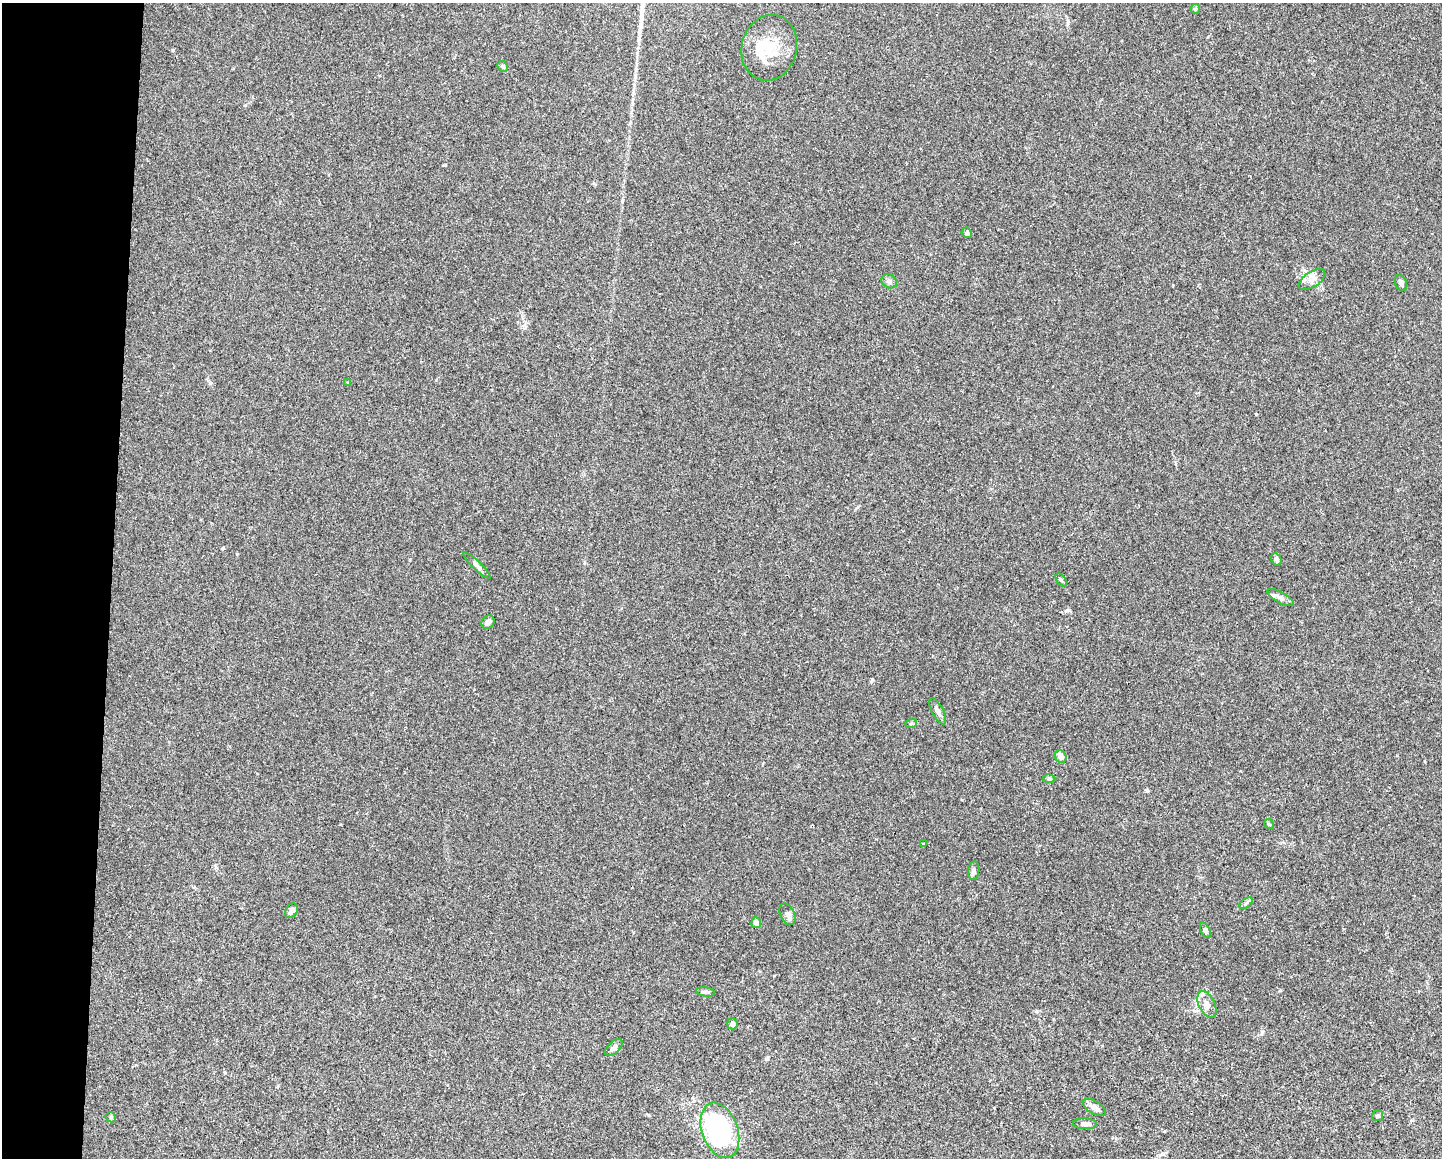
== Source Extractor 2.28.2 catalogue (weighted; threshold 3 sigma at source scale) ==
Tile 4 of 3 x 4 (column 1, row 2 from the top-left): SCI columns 221-1660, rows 2313-3468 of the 4647 x 4626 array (HDU 1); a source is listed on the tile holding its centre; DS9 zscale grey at full resolution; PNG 1444 x 1160 px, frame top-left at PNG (2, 3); each listed source drawn as its Kron ellipse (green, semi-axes under 4 px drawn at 4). Shown black and unused: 8% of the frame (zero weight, under 2 of 3 exposures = <1% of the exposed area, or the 3 px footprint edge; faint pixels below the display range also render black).
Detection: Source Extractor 2.28.2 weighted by HDU 2 'WHT'; one run over the whole footprint, this tile lists its part. Background 0.0671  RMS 0.0056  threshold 0.0253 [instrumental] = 3 sigma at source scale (4.5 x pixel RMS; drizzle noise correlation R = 1.50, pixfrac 1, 0.05/0.05 arcsec/px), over >= 5 px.
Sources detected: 38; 1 inside a brighter object's white glare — neither listed nor drawn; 3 inside a brighter listed object's ellipse — not listed separately; the other 34 listed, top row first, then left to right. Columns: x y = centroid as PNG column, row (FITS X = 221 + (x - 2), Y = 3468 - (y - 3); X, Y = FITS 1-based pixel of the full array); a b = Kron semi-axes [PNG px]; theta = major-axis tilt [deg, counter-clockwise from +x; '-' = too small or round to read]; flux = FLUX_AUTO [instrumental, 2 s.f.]
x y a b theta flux
1195 9 5 4 - 0.71
769 48 33 27 75 19
503 66 6 5 - 0.84
967 233 5 4 - 0.99
1312 280 15 7 34 3.6
889 281 8 6 -29 1.6
1401 283 8 5 -67 2.2
348 383 4 3 - 0.48
1276 559 6 5 - 1.7
477 565 18 4 -44 1.8
1061 580 7 4 -53 0.68
1281 598 15 5 -29 2.3
488 622 7 6 - 1.7
938 711 14 5 -63 2.6
911 724 6 4 20 0.67
1061 756 6 5 - 2.5
1049 779 6 4 1 0.72
1269 824 5 4 - 0.61
923 844 3 3 - 0.56
974 871 9 5 82 1.5
1246 903 8 4 37 1
292 911 8 5 52 2.4
787 914 11 7 -62 2.2
756 923 5 5 - 2.4
1205 930 8 4 -63 1.2
705 992 9 4 -8 1.3
1207 1004 14 8 -64 3.6
732 1024 5 5 - 1.7
614 1048 11 6 45 2.2
1094 1107 13 6 -31 3.3
1377 1116 5 5 - 1.1
111 1117 6 4 -48 0.84
1085 1124 12 5 -2 2
720 1130 29 18 -70 86
Unlisted compact peaks at least as high as the median listed source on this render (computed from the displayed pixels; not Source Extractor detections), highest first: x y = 872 680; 1256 414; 1262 1032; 173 50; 1067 610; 1147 791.